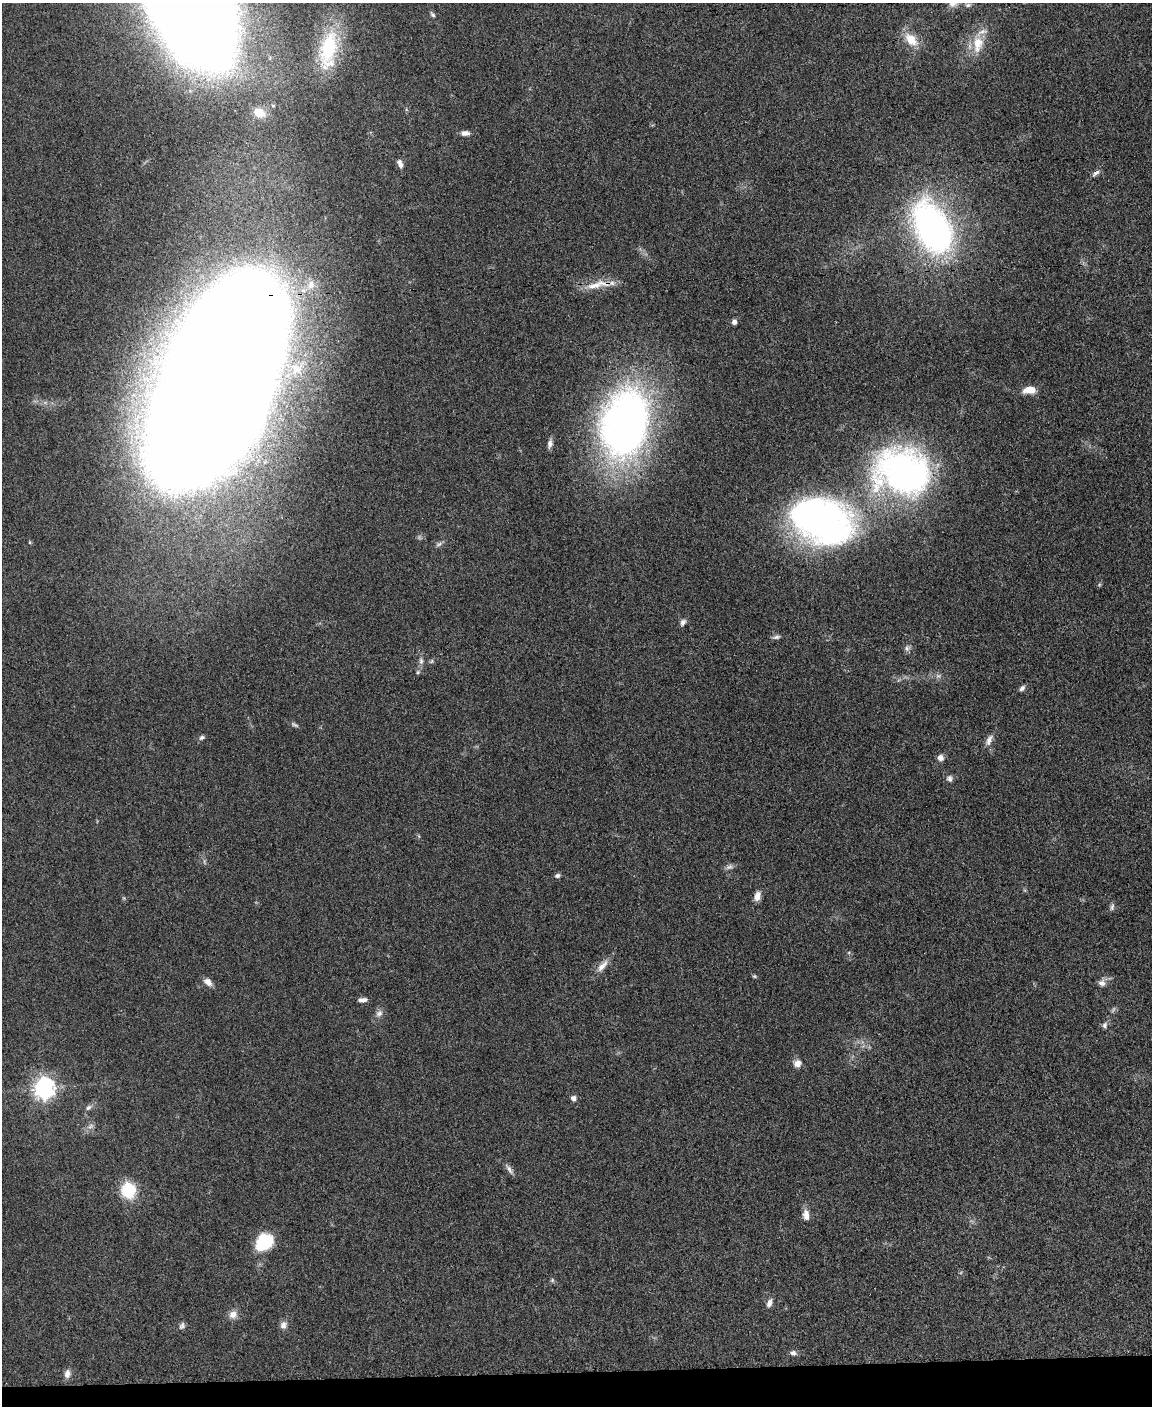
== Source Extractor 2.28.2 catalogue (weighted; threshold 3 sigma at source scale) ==
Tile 10 of 4 x 3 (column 2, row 3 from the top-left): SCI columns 1155-2304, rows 246-1649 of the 4611 x 4593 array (HDU 1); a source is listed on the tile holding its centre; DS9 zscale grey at full resolution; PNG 1154 x 1408 px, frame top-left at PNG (2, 3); no overlay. Shown black and unused: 2% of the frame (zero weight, under 3 of 5 exposures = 1% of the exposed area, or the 3 px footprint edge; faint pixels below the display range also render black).
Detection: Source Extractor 2.28.2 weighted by HDU 2 'WHT'; one run over the whole footprint, this tile lists its part. Background 0.0653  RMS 0.0062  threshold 0.0278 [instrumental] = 3 sigma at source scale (4.5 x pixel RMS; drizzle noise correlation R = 1.50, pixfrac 1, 0.05/0.05 arcsec/px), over >= 5 px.
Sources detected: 63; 2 too faint to see at this stretch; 1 inside a brighter object's white glare — not listed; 2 inside a brighter listed object's ellipse — not listed separately; the other 58 listed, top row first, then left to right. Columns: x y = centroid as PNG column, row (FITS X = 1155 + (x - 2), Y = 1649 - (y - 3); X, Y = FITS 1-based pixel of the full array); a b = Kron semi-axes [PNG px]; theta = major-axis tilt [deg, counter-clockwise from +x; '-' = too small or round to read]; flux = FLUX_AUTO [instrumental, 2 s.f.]
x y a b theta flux
968 5 9 5 1 1.7
432 15 8 5 -48 1.3
911 40 23 13 -45 11
978 44 25 15 82 15
328 48 48 20 76 44
259 113 14 11 -26 7.9
465 133 10 6 -4 3.2
400 163 11 6 -69 2.9
1096 173 14 5 39 2.4
932 228 37 22 -64 290
311 284 14 10 69 6.9
595 285 32 9 11 11
734 322 6 5 - 2.4
217 387 158 68 69 5000
1029 390 14 8 4 8
625 423 79 52 77 320
550 444 11 6 82 2.8
901 472 64 56 10 210
821 520 65 44 -18 270
439 544 10 6 21 1.8
683 622 9 6 61 2.3
776 637 10 6 17 1.8
907 648 9 7 17 2
421 661 9 6 -81 2.1
418 672 5 5 - 0.99
1022 688 9 6 47 1.9
295 725 12 4 -25 1.5
202 737 7 5 32 1.5
989 740 17 7 65 3.8
940 758 8 7 - 3
950 779 9 8 - 2.2
729 867 11 6 15 2.3
557 876 7 6 - 1.6
757 896 11 7 72 4.6
1112 907 10 5 79 1.6
602 966 20 8 48 5.7
754 976 5 5 - 0.85
208 982 11 7 -41 3.9
1102 983 10 9 - 3.3
363 1000 12 5 2 2.6
379 1013 11 8 42 3
1105 1025 8 7 - 2
797 1063 9 9 - 4
44 1088 8 7 - 390
573 1098 7 6 - 2.4
88 1107 10 6 32 2.2
90 1126 11 6 32 2.6
509 1169 18 5 -54 2.7
128 1190 9 8 - 45
806 1215 14 8 -82 4.8
264 1242 21 17 47 24
552 1280 6 5 - 1
769 1303 11 7 70 3
233 1314 10 10 - 4.6
283 1325 11 9 71 3.2
182 1326 9 7 67 1.9
793 1353 8 6 -12 2.1
67 1374 11 8 81 3.5
Overlapping masked pixels (flux is a lower limit): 3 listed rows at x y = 595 285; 217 387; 625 423